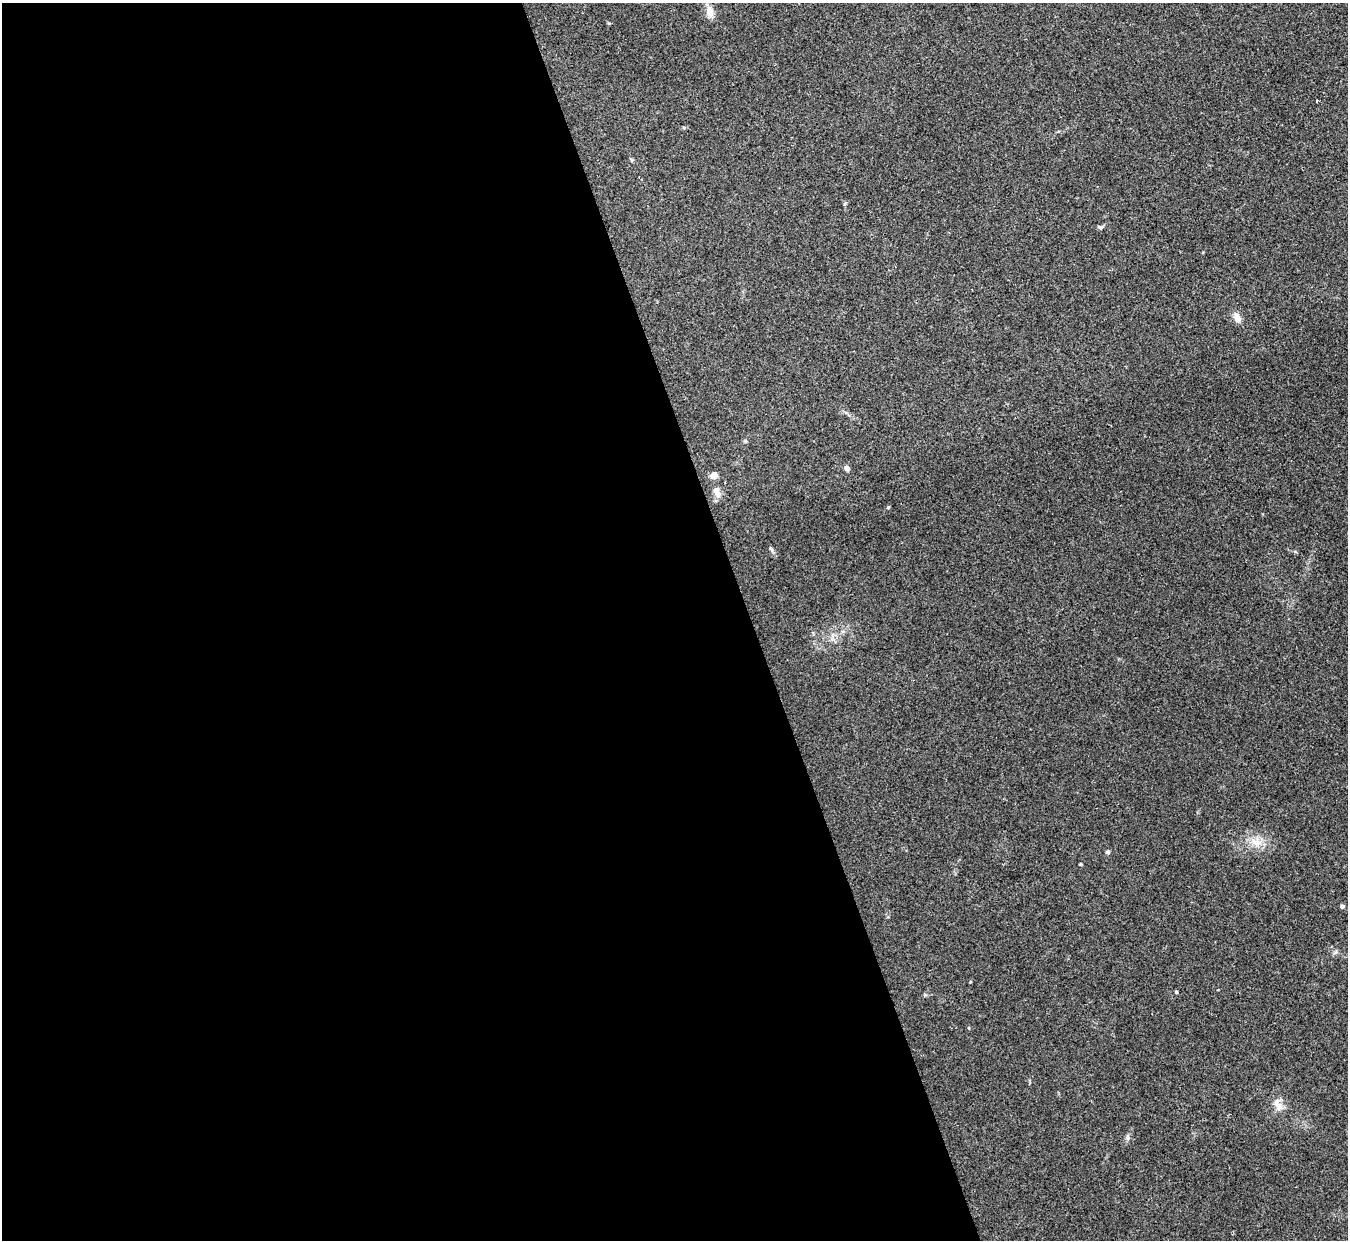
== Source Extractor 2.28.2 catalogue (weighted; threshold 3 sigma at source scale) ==
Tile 9 of 4 x 4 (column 1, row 3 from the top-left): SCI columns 1-1346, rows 1384-2621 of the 5386 x 5370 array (HDU 1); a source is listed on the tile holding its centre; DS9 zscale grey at full resolution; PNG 1350 x 1242 px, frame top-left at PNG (2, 3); no overlay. Shown black and unused: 56% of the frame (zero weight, under 2 of 3 exposures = <1% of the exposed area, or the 3 px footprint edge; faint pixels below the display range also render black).
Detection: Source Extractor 2.28.2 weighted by HDU 2 'WHT'; one run over the whole footprint, this tile lists its part. Background 0.0766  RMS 0.0068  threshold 0.0306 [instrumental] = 3 sigma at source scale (4.5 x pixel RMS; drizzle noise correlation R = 1.50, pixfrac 1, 0.05/0.05 arcsec/px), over >= 5 px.
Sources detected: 17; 2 inside a brighter listed object's ellipse — not listed separately; the other 15 listed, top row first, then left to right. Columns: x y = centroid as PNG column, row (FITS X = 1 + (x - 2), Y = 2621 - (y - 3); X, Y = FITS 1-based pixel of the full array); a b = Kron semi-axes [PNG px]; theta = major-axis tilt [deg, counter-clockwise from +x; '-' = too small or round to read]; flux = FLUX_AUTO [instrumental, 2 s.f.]
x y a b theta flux
710 12 14 9 -75 5.4
1100 227 7 5 -28 1.2
1237 318 12 8 -59 4.5
847 468 8 6 -57 1.9
714 475 8 7 - 4.2
718 494 10 9 - 3.7
770 548 6 4 -71 0.92
1256 842 14 9 -32 6.7
1108 852 5 5 - 1.3
1342 906 4 4 - 2.1
970 982 4 2 - 0.46
1176 992 4 3 - 0.76
969 1028 4 3 - 0.58
1279 1107 11 9 84 4.5
1127 1138 8 5 85 1.6
Unlisted compact peaks at least as high as the median listed source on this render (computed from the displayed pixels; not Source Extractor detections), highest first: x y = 888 507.